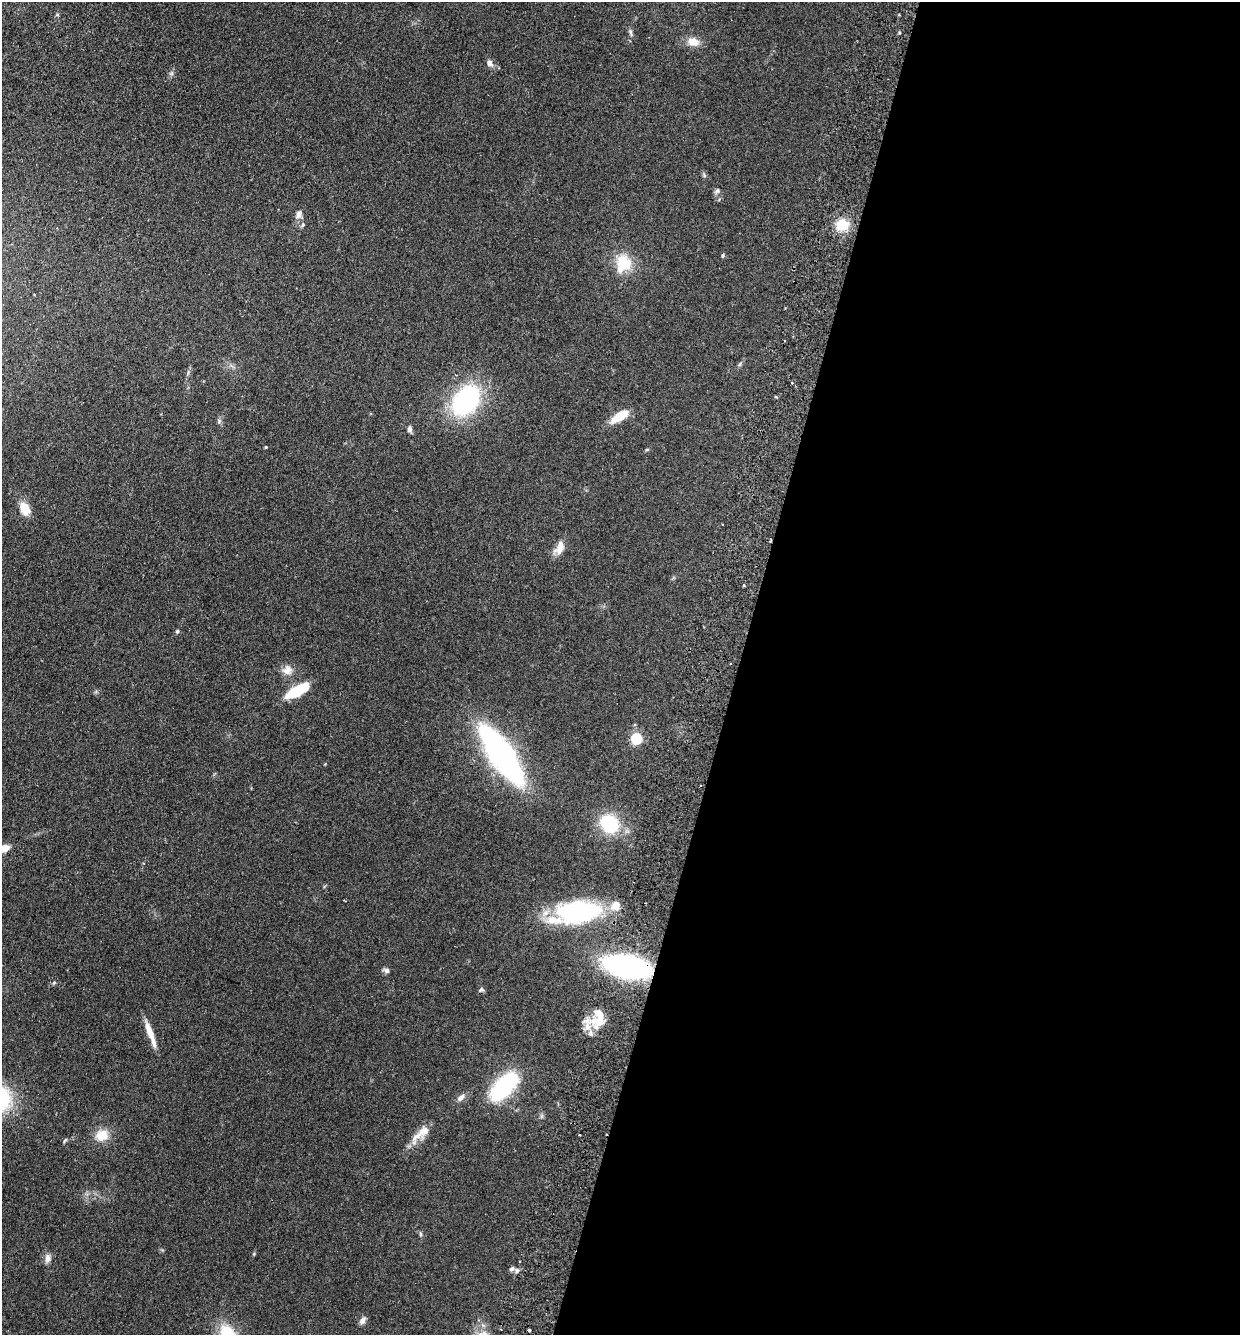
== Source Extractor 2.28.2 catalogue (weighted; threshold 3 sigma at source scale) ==
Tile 12 of 4 x 4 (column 4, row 3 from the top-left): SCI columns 3908-5145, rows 1355-2687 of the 5462 x 5375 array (HDU 1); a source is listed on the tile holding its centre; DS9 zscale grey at full resolution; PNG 1242 x 1337 px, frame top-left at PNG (2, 2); no overlay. Shown black and unused: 41% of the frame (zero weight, under 2 of 3 exposures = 3% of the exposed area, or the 3 px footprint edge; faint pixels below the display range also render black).
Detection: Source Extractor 2.28.2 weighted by HDU 2 'WHT'; one run over the whole footprint, this tile lists its part. Background 0.127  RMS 0.008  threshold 0.0359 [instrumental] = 3 sigma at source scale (4.5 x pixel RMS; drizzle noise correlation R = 1.50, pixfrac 1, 0.05/0.05 arcsec/px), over >= 5 px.
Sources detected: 53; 1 inside a brighter object's white glare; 2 cosmic-ray / hot-pixel residue — not listed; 5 inside a brighter listed object's ellipse — not listed separately; the other 45 listed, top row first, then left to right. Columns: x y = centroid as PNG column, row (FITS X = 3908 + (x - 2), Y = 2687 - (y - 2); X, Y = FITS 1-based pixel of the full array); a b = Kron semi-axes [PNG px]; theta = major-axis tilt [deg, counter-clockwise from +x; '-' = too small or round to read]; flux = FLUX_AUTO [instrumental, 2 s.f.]
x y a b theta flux
631 33 11 4 -81 1.7
693 42 15 11 -12 7.7
490 63 8 6 -58 3.9
704 175 6 5 - 1.2
717 191 7 6 - 1.8
299 214 12 8 64 3.7
303 225 5 5 - 1.2
842 225 16 14 11 15
723 255 6 4 74 1.1
624 263 24 19 -46 21
740 364 6 4 71 1.1
792 382 3 3 - 1.6
776 397 5 3 - 0.86
466 400 29 20 54 110
620 416 18 7 31 18
219 421 7 4 -60 1.4
410 429 8 6 90 2.2
266 447 4 3 - 0.6
25 508 13 9 -58 13
559 547 19 10 68 7.8
744 585 3 3 - 0.95
177 631 5 4 - 1.4
287 670 14 11 14 6.2
297 691 19 9 31 30
637 738 5 5 - 67
501 755 41 13 -56 330
609 824 17 15 -45 42
4 848 8 5 20 12
579 911 47 22 4 100
627 967 28 13 -10 250
386 970 8 6 -23 2.3
54 983 6 5 - 1
481 989 7 6 - 1.5
600 1019 19 11 89 12
587 1027 9 8 - 5.8
150 1034 29 6 -70 12
504 1086 38 18 46 62
461 1098 12 7 40 3.5
424 1131 20 12 36 9.4
102 1135 14 12 11 13
421 1234 6 4 -89 1.1
48 1258 11 8 85 4
512 1269 7 5 43 2.2
362 1320 11 7 55 3.1
529 1330 3 3 - 1.3
Overlapping masked pixels (flux is a lower limit): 1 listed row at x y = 627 967
Isophote crosses this tile's border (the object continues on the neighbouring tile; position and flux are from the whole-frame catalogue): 1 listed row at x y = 4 848